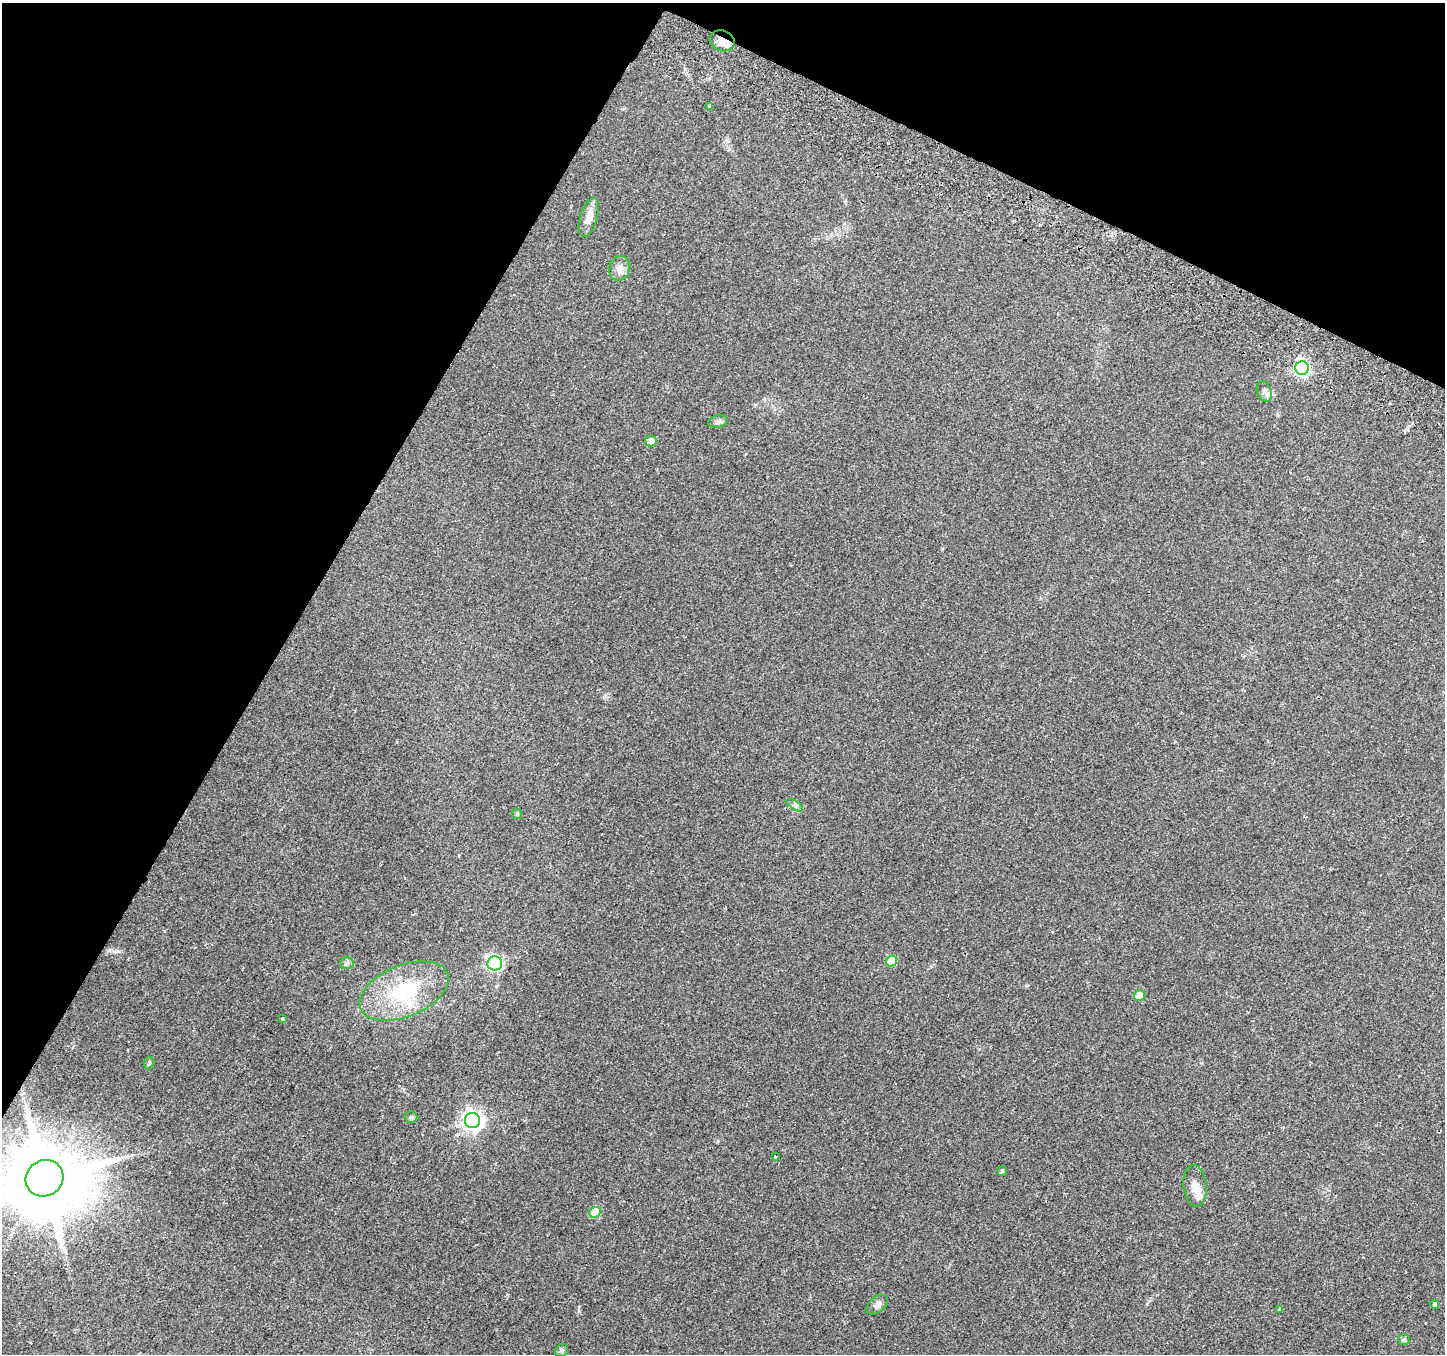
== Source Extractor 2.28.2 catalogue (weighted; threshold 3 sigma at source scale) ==
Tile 2 of 4 x 4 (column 2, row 1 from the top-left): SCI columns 1474-2916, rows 4307-5658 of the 5840 x 5975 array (HDU 1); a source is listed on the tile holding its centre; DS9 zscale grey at full resolution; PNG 1447 x 1356 px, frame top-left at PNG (2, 3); each listed source drawn as its Kron ellipse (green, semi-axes under 4 px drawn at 4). Shown black and unused: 27% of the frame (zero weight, under 2 of 3 exposures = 3% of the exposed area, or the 3 px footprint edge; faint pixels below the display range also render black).
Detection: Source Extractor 2.28.2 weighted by HDU 2 'WHT'; one run over the whole footprint, this tile lists its part. Background 0.0522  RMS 0.0054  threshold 0.0243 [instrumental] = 3 sigma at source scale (4.5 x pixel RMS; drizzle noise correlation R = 1.50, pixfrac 1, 0.0396/0.0396 arcsec/px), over >= 5 px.
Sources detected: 29; all 29 listed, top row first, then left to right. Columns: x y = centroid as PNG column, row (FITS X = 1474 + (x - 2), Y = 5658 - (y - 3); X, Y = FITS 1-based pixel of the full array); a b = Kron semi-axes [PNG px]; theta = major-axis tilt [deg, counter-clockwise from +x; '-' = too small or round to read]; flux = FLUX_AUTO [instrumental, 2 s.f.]
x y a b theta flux
722 41 13 10 -21 5
709 106 4 3 - 2.8
589 217 20 8 73 6
620 268 12 10 70 3.7
1302 368 7 7 - 130
1265 392 10 7 -68 2.2
718 422 10 6 9 2.1
651 441 6 5 - 4.2
795 805 9 4 -32 1.4
517 814 5 5 - 0.82
891 961 6 5 - 14
347 963 6 6 - 1.2
495 963 7 7 - 79
404 991 47 26 22 39
1139 996 5 5 - 11
282 1018 3 3 - 0.91
149 1063 6 4 78 0.74
411 1117 6 5 - 0.95
472 1121 7 7 - 290
775 1156 3 3 - 1.9
1002 1171 5 5 - 0.83
44 1178 19 18 - 6300
1195 1186 21 11 -84 6.1
595 1212 6 5 - 20
1435 1304 5 3 - 2.8
877 1305 12 7 39 2.3
1279 1309 3 3 - 0.91
1404 1339 6 5 - 0.91
562 1350 7 6 - 1.3
Overlapping masked pixels (flux is a lower limit): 2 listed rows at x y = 722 41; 44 1178
Isophote crosses this tile's border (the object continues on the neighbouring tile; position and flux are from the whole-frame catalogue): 1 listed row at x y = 44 1178
Unlisted compact peaks at least as high as the median listed source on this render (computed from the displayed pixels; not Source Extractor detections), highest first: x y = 116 951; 579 1311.